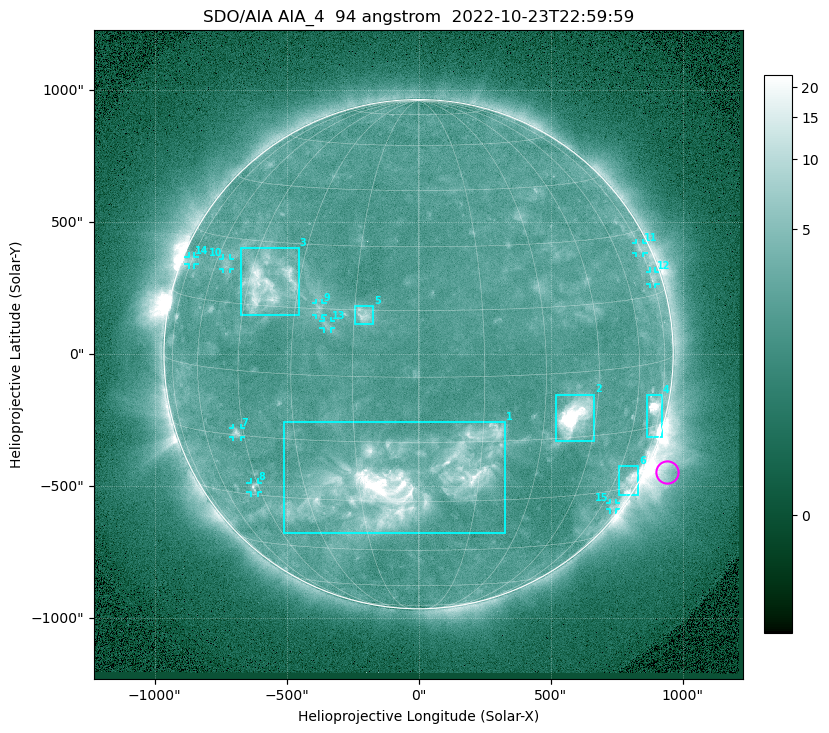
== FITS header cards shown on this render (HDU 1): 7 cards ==
TELESCOP= 'SDO/AIA '           / For AIA: SDO/AIA
INSTRUME= 'AIA_4   '           / For AIA: AIA_ATA1, AIA_ATA2, AIA_ATA3 or AIA_AT
WAVELNTH=                   94 / [angstrom] Wavelength
WAVEUNIT= 'angstrom'           / Wavelength unit: angstrom
DATE-OBS= '2022-10-23T22:59:59.137' / [ISO] Date when observation started; ISO 8
CTYPE1  = 'HPLN-TAN'           / CTYPE1: HPLN
CTYPE2  = 'HPLT-TAN'           / CTYPE2: HPLT

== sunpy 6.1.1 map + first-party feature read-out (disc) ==
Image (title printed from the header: SDO/AIA AIA_4  94 angstrom  2022-10-23T22:59:59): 1024 x 1024 px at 2.4 arcsec/px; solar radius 965 arcsec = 402 px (full disc in frame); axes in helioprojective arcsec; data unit not stated in the header (colour bar unlabelled)
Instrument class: DISC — disc imager (sunpy class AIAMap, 94 A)
Bright regions (active regions / flare kernels): reference = the median radial profile (limb darkening/brightening removed); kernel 9 px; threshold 5 sigma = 2.81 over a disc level ~2.27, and >= 1.15x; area >= 12 px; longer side >= 10 px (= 24 arcsec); searched inside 0.97 R_sun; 15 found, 15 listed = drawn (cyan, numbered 1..; 9 of them under ~33 arcsec drawn as corner ticks so the feature stays visible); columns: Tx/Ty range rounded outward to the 5 arcsec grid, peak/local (2 s.f.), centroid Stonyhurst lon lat
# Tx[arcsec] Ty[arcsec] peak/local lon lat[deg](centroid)
1 -510..330 -680..-255 21 -4 -25
2 520..665 -330..-150 25 +38 -10
3 -675..-450 145..400 7.3 -39 +20
4 865..925 -315..-155 12 +70 -11
5 -240..-170 115..185 5 -13 +14
6 760..835 -535..-425 5.4 +68 -28
7 -705..-675 -315..-280 3.9 -47 -14
8 -635..-610 -525..-485 3.7 -47 -28
9 -390..-365 145..195 2.7 -24 +15
10 -740..-715 325..365 2.7 -55 +24
11 825..855 385..420 2.7 +75 +26
12 875..900 265..315 2.8 +75 +19
13 -360..-330 95..125 2.4 -21 +11
14 -870..-850 340..370 2.3 -75 +23
15 725..750 -590..-565 2.5 +67 -35
Off-limb structures (1.02-1.3 R_sun): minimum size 162 px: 8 found; the strongest spans PA ~225..265 deg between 1.02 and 1.3 R_sun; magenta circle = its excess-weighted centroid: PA ~245 deg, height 1.08 R_sun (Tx ~940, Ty ~-450 arcsec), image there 4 x the reference